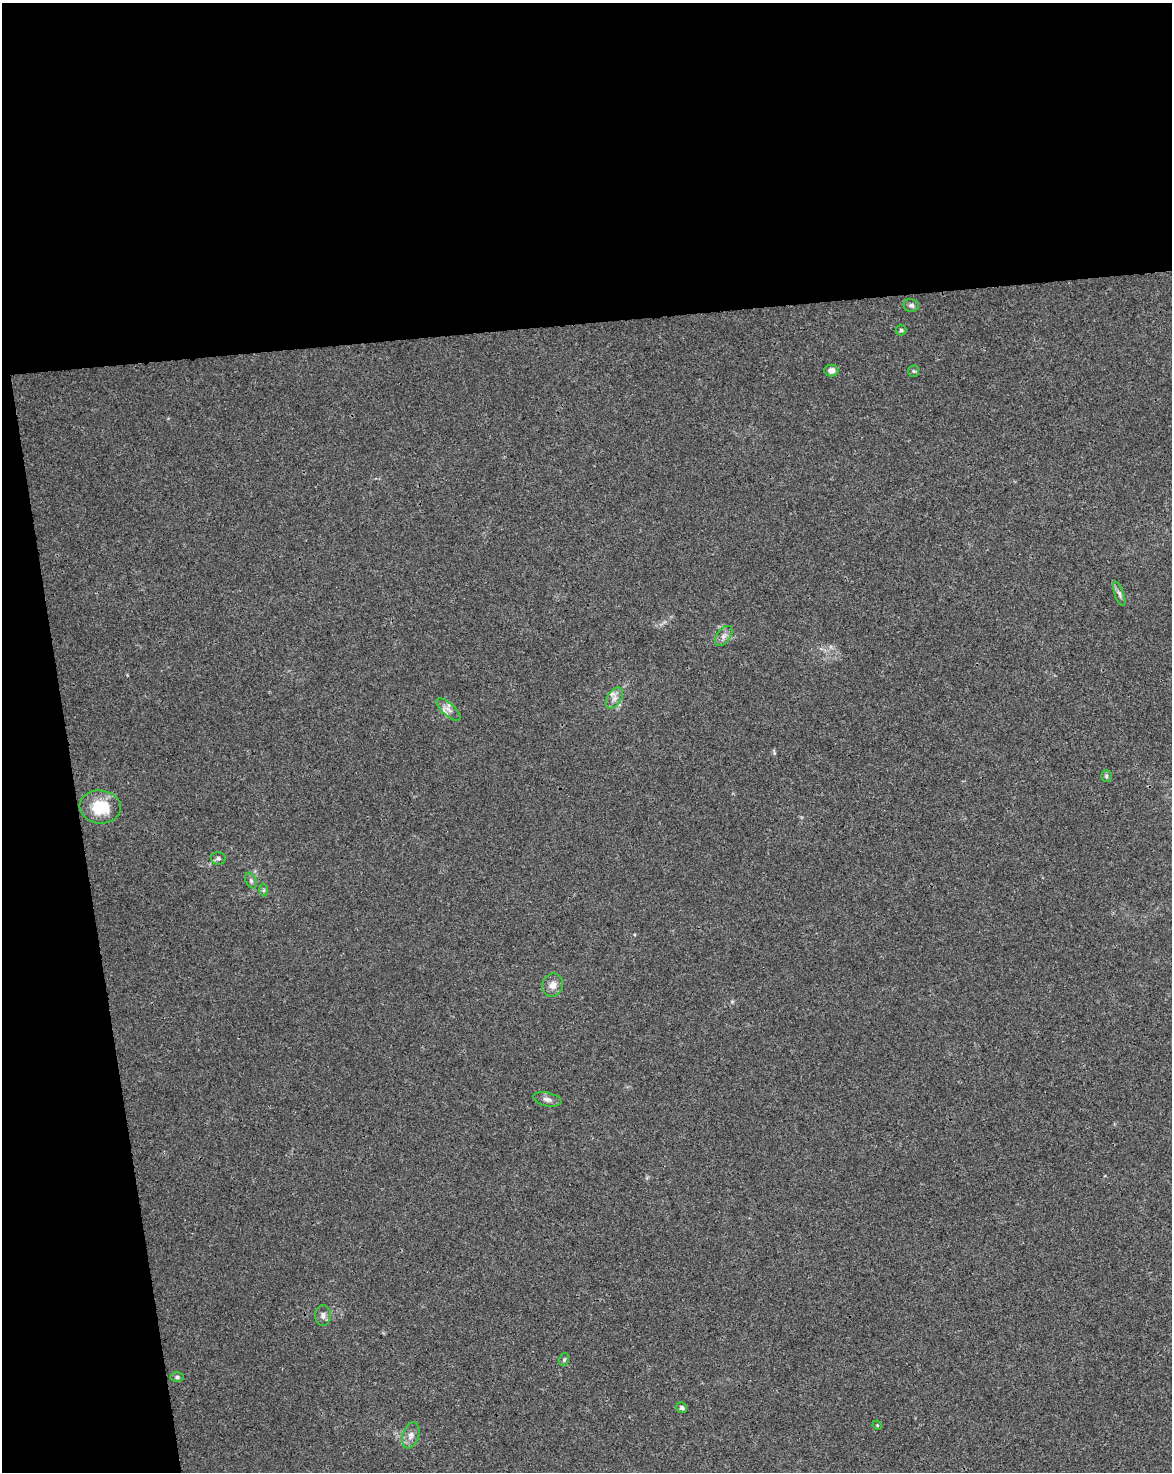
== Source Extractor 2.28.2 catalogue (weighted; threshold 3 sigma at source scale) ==
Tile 1 of 4 x 3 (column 1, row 1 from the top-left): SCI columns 57-1226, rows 3009-4478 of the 4791 x 4502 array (HDU 1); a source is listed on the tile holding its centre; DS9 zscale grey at full resolution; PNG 1174 x 1474 px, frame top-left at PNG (2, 3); each listed source drawn as its Kron ellipse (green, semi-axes under 4 px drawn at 4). Shown black and unused: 28% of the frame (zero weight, under 3 of 4 exposures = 5% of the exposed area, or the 3 px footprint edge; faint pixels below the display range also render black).
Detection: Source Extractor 2.28.2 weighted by HDU 2 'WHT'; one run over the whole footprint, this tile lists its part. Background 0.00476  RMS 0.003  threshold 0.0135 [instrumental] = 3 sigma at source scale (4.5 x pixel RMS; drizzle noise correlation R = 1.50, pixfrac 1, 0.0396/0.0396 arcsec/px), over >= 5 px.
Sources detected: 22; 1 inside a brighter listed object's ellipse — not listed separately; the other 21 listed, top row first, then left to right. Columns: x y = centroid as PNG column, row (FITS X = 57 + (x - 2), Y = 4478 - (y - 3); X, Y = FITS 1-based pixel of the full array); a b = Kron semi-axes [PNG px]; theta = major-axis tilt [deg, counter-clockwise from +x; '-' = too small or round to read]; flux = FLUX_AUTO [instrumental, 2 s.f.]
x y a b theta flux
911 305 8 6 -11 0.84
901 330 5 5 - 0.51
831 371 7 6 - 1.5
914 371 5 5 - 0.41
1119 594 13 4 -71 0.96
724 636 11 6 53 1.4
614 698 12 7 58 1.7
448 709 15 6 -43 1.7
1106 776 6 5 - 0.54
100 807 20 16 -6 11
218 858 7 6 - 0.78
251 880 8 5 -63 0.67
264 890 6 4 89 0.44
553 985 12 10 73 2.2
547 1099 14 6 -12 1.4
323 1316 10 8 -90 1.3
564 1360 6 5 - 0.54
177 1377 7 5 0 0.6
682 1408 5 5 - 0.75
877 1425 5 4 - 0.27
411 1435 13 8 72 1.9